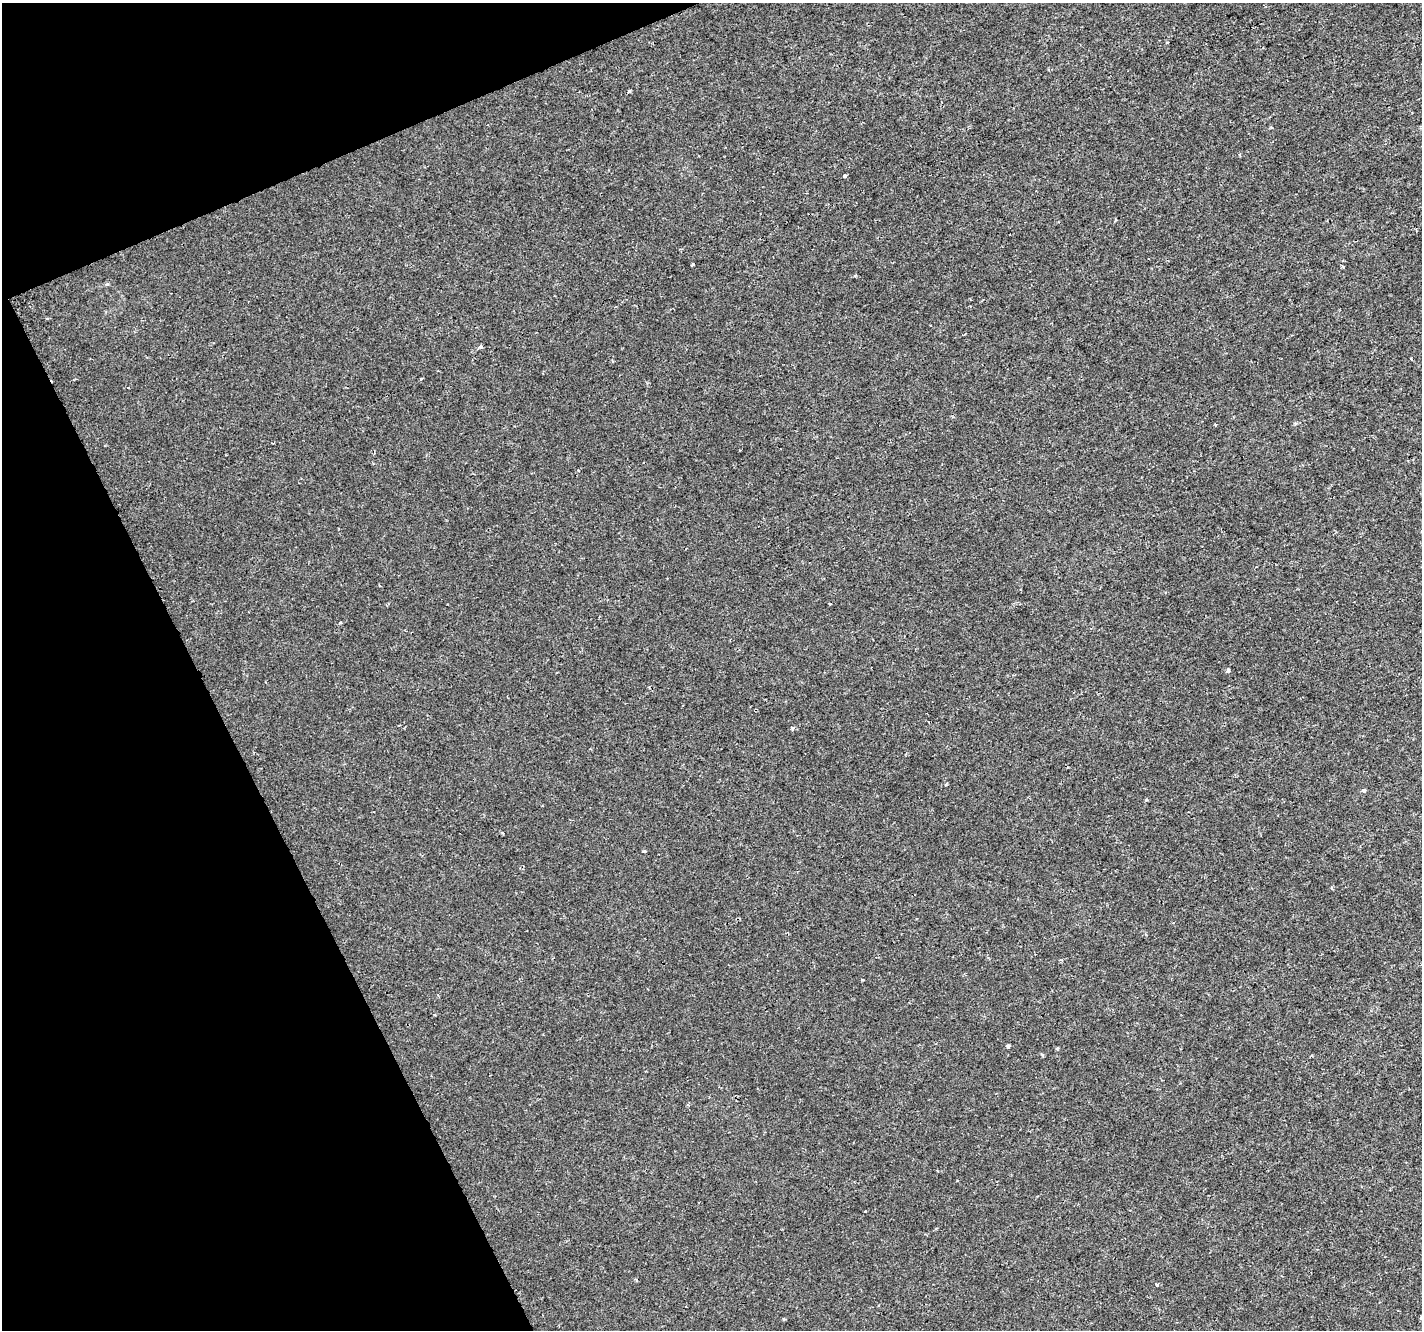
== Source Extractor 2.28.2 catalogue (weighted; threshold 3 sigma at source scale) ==
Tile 5 of 4 x 4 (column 1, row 2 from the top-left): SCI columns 1-1420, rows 2746-4073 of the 5683 x 5550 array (HDU 1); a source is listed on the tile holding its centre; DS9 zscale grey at full resolution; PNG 1424 x 1332 px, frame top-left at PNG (2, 3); no overlay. Shown black and unused: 20% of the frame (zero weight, under 2 of 3 exposures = <1% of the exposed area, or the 3 px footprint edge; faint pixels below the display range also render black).
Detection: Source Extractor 2.28.2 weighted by HDU 2 'WHT'; one run over the whole footprint, this tile lists its part. Background -2.55e-04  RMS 0.0022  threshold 0.00974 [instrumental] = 3 sigma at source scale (4.5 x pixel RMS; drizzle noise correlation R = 1.50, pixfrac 1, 0.0396/0.0396 arcsec/px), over >= 5 px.
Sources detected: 19; all 19 listed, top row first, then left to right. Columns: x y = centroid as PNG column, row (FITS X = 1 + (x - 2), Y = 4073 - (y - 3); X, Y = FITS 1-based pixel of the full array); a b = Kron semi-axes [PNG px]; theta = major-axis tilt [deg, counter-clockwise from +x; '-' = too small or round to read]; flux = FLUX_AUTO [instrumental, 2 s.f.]
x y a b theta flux
1167 43 3 2 - 0.22
629 91 4 3 - 0.74
845 176 3 3 - 1.1
693 264 3 3 - 1.1
481 346 6 4 88 0.28
612 361 4 3 - 0.18
128 388 3 2 - 0.18
1216 424 4 3 - 0.19
830 604 3 2 - 0.24
1228 670 4 3 - 0.62
792 728 6 3 82 0.29
1364 790 4 4 - 0.51
644 851 4 3 - 0.34
862 979 3 2 - 0.24
1008 1046 3 3 - 1.3
865 1211 3 2 - 0.23
1157 1285 3 3 - 0.49
1421 1318 5 3 - 0.95
784 1319 4 4 - 0.23
Isophote crosses this tile's border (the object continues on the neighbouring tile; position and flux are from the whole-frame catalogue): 1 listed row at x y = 1421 1318